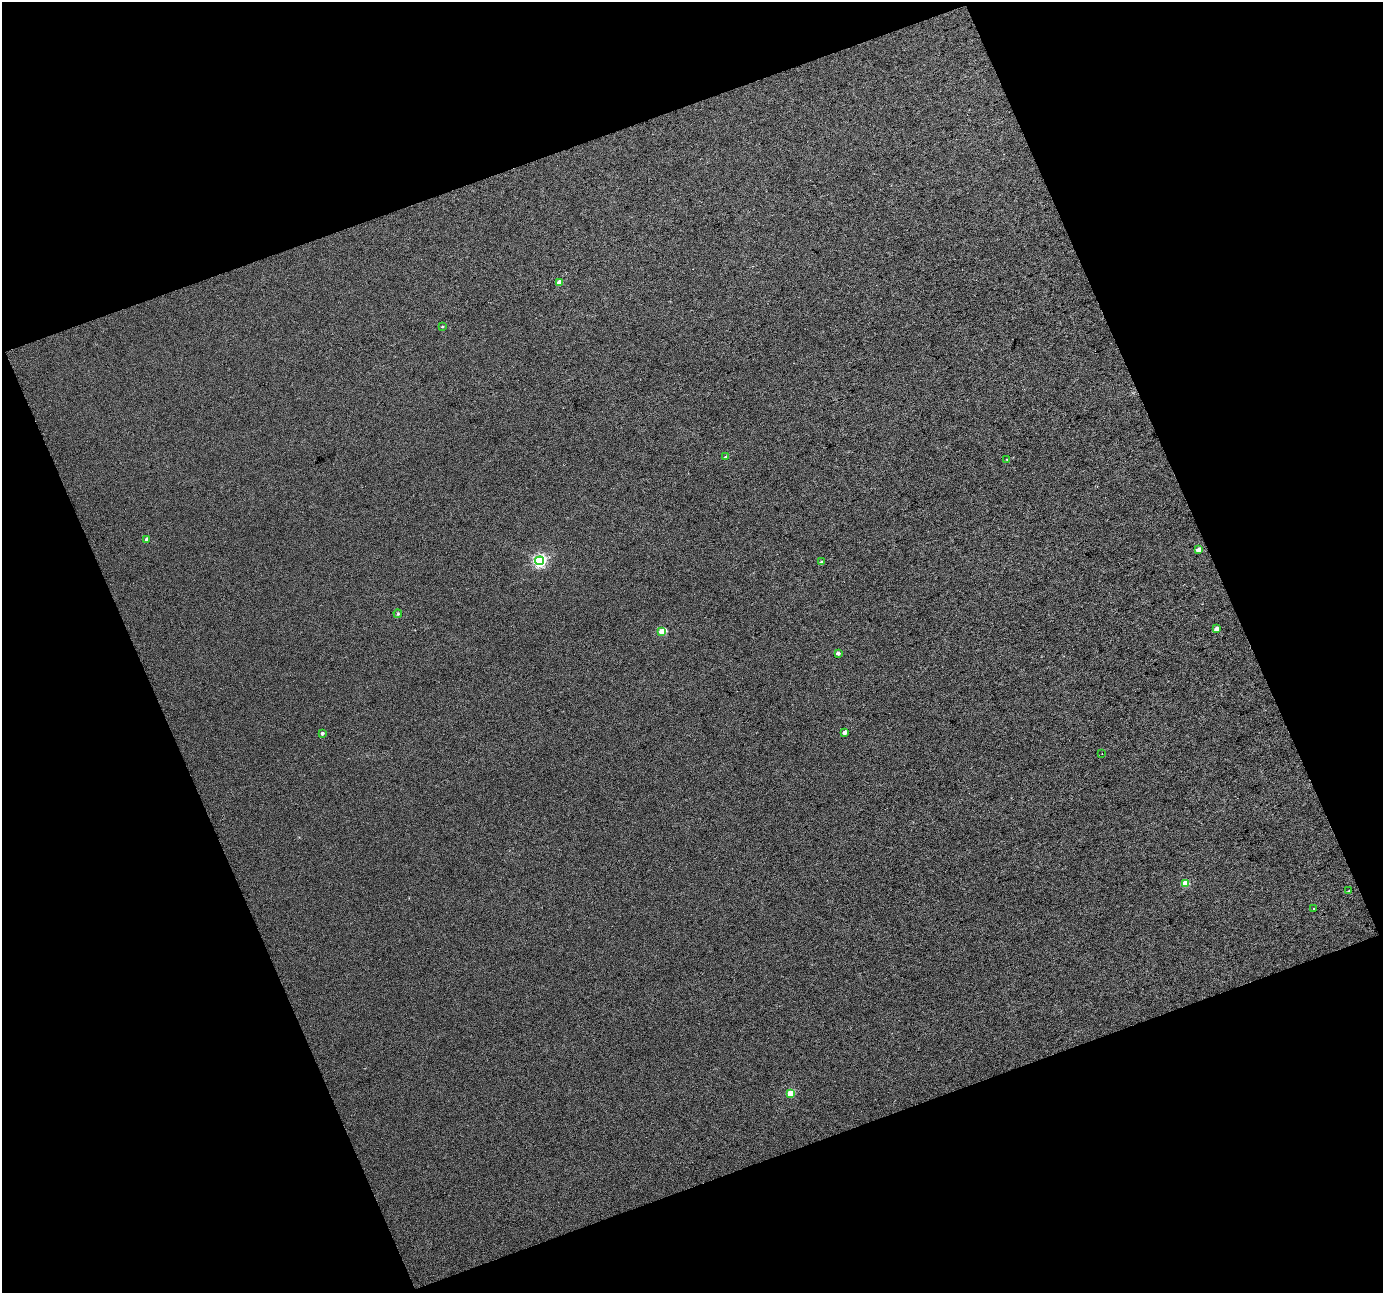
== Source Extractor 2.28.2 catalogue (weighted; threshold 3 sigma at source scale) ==
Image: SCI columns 1-2761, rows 49-2630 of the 2764 x 2696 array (HDU 1 of 3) = the unmasked area's bounding box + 8 px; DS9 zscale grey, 2 x 2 block average (1 PNG px = mean of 2 x 2 image px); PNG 1385 x 1295 px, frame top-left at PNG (2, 2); each listed source drawn as its Kron ellipse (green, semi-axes under 4 px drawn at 4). Shown black and unused: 42% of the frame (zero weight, under 3 of 4 exposures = <1% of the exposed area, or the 3 px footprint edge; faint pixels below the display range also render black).
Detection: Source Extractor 2.28.2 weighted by HDU 2 'WHT'. Background 0.0154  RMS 0.011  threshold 0.05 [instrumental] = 3 sigma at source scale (4.5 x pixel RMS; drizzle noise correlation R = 1.50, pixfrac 1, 0.0396/0.0396 arcsec/px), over >= 5 px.
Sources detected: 20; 1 inside a brighter listed object's ellipse — not listed separately; the other 19 listed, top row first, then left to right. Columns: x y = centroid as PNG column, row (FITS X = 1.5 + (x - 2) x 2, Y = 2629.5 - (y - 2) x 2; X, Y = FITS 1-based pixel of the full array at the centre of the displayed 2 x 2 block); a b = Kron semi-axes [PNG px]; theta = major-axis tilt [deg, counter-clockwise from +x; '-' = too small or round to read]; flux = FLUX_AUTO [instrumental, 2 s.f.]
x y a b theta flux
559 282 3 3 - 27
442 326 2 2 - 2.2
726 457 3 2 - 5.5
1007 459 3 3 - 1.9
147 539 3 3 - 12
1199 550 3 3 - 37
539 561 4 4 - 340
822 562 3 3 - 4.5
398 614 4 3 - 3.3
1216 629 3 3 - 11
662 632 3 3 - 29
838 653 3 3 - 6.4
844 732 3 3 - 8.4
322 733 3 2 - 4.8
1102 754 2 2 - 0.89
1185 883 3 3 - 53
1348 891 3 2 - 1.9
1313 908 2 2 - 1.3
791 1093 3 3 - 54